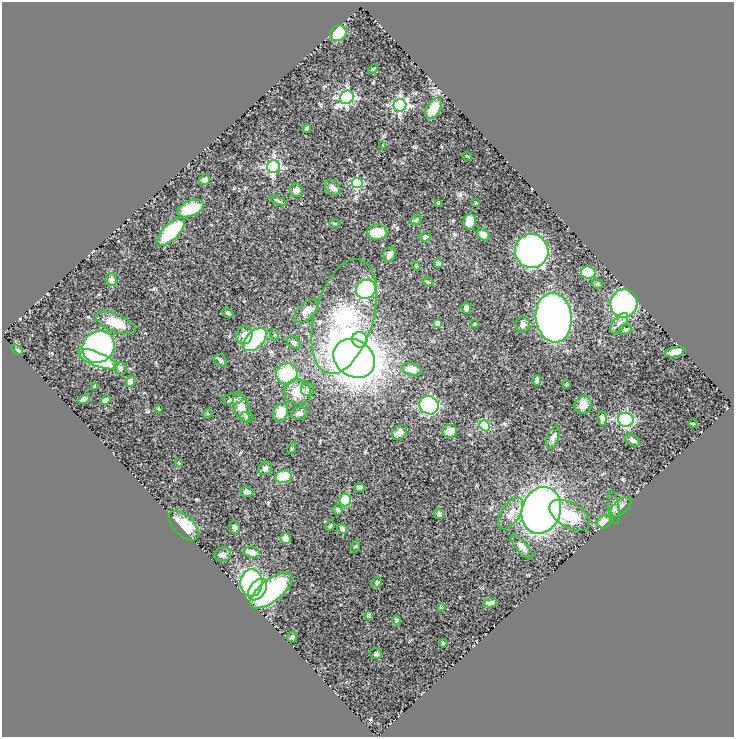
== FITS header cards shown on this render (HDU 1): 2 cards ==
NAXIS1  =                  732
NAXIS2  =                  735

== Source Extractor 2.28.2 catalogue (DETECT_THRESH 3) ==
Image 732 x 735 px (HDU 1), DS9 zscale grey, 1 PNG px = 1 image px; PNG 736 x 739 px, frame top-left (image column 1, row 735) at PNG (2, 2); each listed source drawn as its Kron ellipse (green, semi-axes under 4 px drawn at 4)
Background 0.679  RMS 0.024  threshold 0.0724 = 3 sigma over >= 5 px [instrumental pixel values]
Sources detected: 119; all 119 listed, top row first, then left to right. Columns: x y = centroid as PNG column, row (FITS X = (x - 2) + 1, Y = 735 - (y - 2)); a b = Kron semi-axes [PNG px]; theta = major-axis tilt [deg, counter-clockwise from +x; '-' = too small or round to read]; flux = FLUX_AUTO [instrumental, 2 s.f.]
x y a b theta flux
338 33 8 7 - 46
373 69 5 4 - 1.7
347 97 7 6 - 320
400 105 6 6 - 310
433 109 11 6 57 37
307 128 4 3 - 3
383 145 3 3 - 1.2
467 156 5 3 - 1.3
273 167 6 6 - 300
205 180 5 5 - 7.9
357 183 5 5 - 120
333 188 9 6 -43 8
296 190 7 6 - 9.3
278 201 9 3 -25 2.3
438 203 3 3 - 1.4
476 203 3 3 - 1.9
191 208 14 7 25 65
416 220 6 4 42 2.2
470 222 8 6 80 25
335 224 5 3 - 1.4
171 232 19 7 45 100
377 232 10 7 0 34
483 234 7 5 -39 9.6
425 237 6 5 - 5.5
532 251 17 16 - 560
389 255 8 6 60 9.7
438 264 4 4 - 4.6
416 266 4 3 - 1.5
588 272 7 6 - 39
111 279 6 5 - 7.3
428 282 5 4 - 1.6
597 284 6 4 -21 2.3
366 289 10 9 - 210
624 303 14 13 - 220
466 308 5 4 - 7.9
306 311 15 8 44 16
228 313 6 4 -35 4.2
344 317 59 29 74 200
554 318 25 18 -83 980
116 323 21 9 -22 34
438 323 4 4 - 14
619 323 12 6 51 7.4
474 324 3 3 - 2.3
523 324 8 7 - 5.1
625 330 6 5 - 3.2
244 335 9 8 - 10
275 335 6 3 -70 1.7
255 340 14 8 44 210
360 340 8 7 - 67
294 342 7 5 -33 4
98 347 17 15 46 420
17 350 7 3 -36 3.2
675 352 10 5 12 20
354 358 22 18 -34 2100
97 359 21 7 -22 150
221 360 7 5 -46 4
120 368 6 6 - 3.5
412 369 10 6 -17 21
287 374 11 10 - 81
537 380 5 4 - 5
130 381 5 4 - 20
567 384 4 3 - 2
95 386 4 3 - 1.5
307 389 6 6 - 4.1
298 392 13 12 - 29
84 399 6 4 31 5.9
232 399 11 5 9 5
106 400 5 4 - 5.8
429 405 10 9 - 220
583 405 9 8 - 17
158 408 4 3 - 1.1
242 408 15 7 -71 22
281 412 9 7 64 29
208 413 5 3 - 1.4
299 413 8 6 7 7
247 417 7 5 0 3.1
602 419 7 4 -86 6.6
626 420 8 7 - 180
693 424 4 3 - 1.5
485 426 6 5 - 76
450 431 7 6 - 18
399 432 8 6 44 10
553 437 12 5 69 6.9
632 440 8 5 -32 5.4
292 448 6 3 72 1.6
179 463 4 3 - 1.3
265 468 7 6 - 6.1
283 477 8 6 9 63
360 488 5 4 - 11
247 492 7 5 -2 5.9
345 500 6 6 - 58
621 506 13 7 42 8.9
614 507 17 5 -81 6
338 510 5 5 - 3.1
541 510 24 19 71 820
511 513 18 9 57 16
439 514 5 4 - 5.6
570 515 22 12 -31 47
604 522 7 6 - 16
184 526 18 10 -45 35
330 526 5 4 - 2.1
234 528 6 5 - 7.8
342 529 5 4 - 6.8
286 538 6 5 - 12
356 546 6 4 70 1.7
522 547 16 5 -49 7.5
252 552 8 5 -13 14
223 554 8 7 - 8
377 582 5 5 - 3.5
251 583 14 11 86 160
258 590 12 8 55 140
271 590 25 11 38 200
490 603 7 4 11 6.1
441 607 4 4 - 1.4
369 615 4 3 - 3.8
397 620 4 3 - 4.6
292 637 6 5 - 2.4
443 643 4 4 - 2.2
376 654 6 5 - 3.7